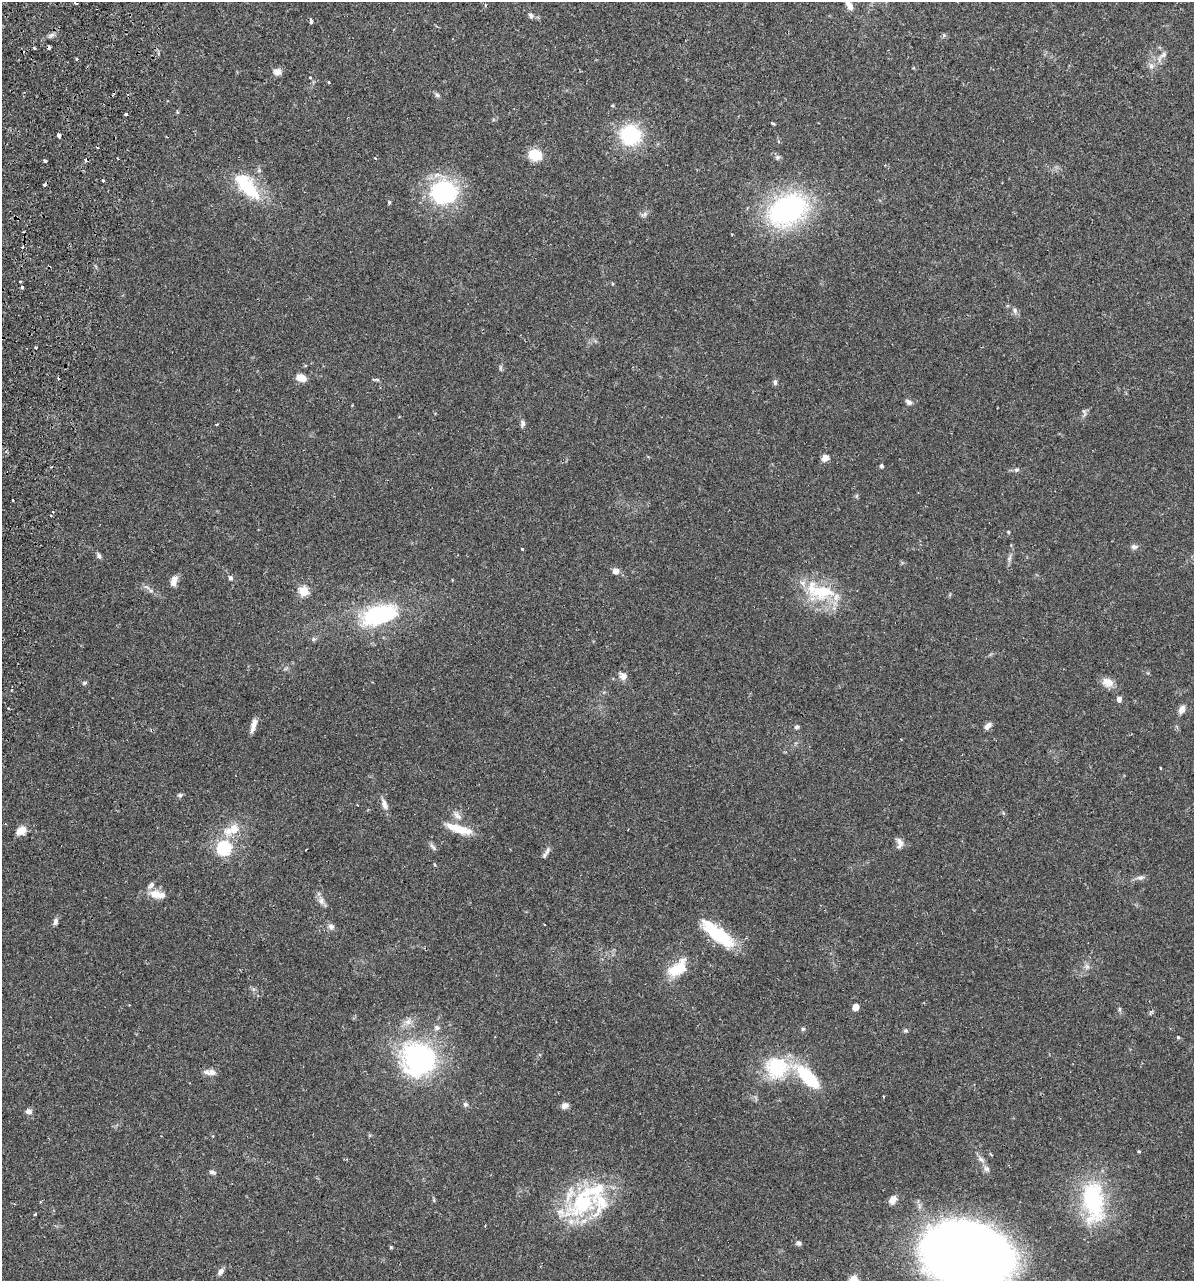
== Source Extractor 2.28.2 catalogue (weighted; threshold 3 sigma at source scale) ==
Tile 11 of 4 x 4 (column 3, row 3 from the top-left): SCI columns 2564-3755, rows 1303-2581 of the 5251 x 5158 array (HDU 1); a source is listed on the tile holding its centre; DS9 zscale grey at full resolution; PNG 1196 x 1283 px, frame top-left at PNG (2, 2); no overlay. Shown black and unused: <1% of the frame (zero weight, under 2 of 3 exposures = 3% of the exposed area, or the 3 px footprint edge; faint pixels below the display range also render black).
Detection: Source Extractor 2.28.2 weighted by HDU 2 'WHT'; one run over the whole footprint, this tile lists its part. Background 0.0649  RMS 0.005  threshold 0.0226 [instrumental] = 3 sigma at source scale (4.5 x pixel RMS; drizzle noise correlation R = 1.50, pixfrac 1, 0.05/0.05 arcsec/px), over >= 5 px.
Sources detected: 124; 1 inside a brighter object's white glare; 7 cosmic-ray / hot-pixel residue — not listed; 7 inside a brighter listed object's ellipse — not listed separately; the other 109 listed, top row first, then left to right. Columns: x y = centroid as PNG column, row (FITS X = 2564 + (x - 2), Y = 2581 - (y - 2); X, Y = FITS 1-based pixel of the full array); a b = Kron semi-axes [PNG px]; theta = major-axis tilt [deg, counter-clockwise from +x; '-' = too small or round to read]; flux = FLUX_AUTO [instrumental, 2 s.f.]
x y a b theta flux
76 3 3 2 - 1
849 5 15 7 -61 4
531 15 8 5 -52 1.2
311 21 5 3 - 1.3
51 35 8 6 22 1.4
944 35 5 5 - 0.77
34 48 4 3 - 0.63
1163 55 10 7 30 2.1
1151 66 8 7 - 2
277 72 8 8 - 3.1
328 82 3 3 - 0.95
437 95 6 6 - 0.96
177 112 5 3 - 0.65
126 114 4 3 - 2
773 123 4 3 - 0.86
630 135 27 26 - 27
58 136 4 3 - 3.8
535 155 12 10 -12 12
777 157 7 5 19 1
45 161 3 3 - 1.4
103 180 3 3 - 0.73
247 187 33 14 -48 28
444 192 31 27 6 46
389 202 4 4 - 0.68
787 209 28 19 29 130
645 214 7 4 -72 0.98
22 287 3 3 - 1.7
1015 310 8 7 - 1.6
36 347 3 2 - 0.71
500 367 9 3 77 0.78
301 378 11 7 -16 4.9
377 379 8 4 -9 0.83
775 382 7 5 -89 1.2
909 402 9 6 -28 1.7
1084 412 11 5 -71 1.4
523 423 9 6 -78 1.5
217 424 3 3 - 0.53
825 458 7 6 - 3.4
882 466 4 3 - 1.2
1016 470 7 5 13 1.1
12 500 3 2 - 0.65
51 516 3 2 - 0.67
1008 532 4 3 - 0.48
1134 547 9 6 11 1.6
522 549 3 3 - 0.38
99 555 8 5 -61 1.2
1009 559 10 5 72 1.5
615 571 7 6 - 2.8
230 578 6 5 - 1.2
174 581 11 6 68 4.2
151 591 7 4 -19 0.93
303 591 5 5 - 27
818 592 33 18 -37 23
379 615 38 19 17 52
313 639 6 4 -73 0.73
623 676 10 8 -40 2.7
1108 682 15 11 -32 4.6
85 683 6 5 - 0.81
1119 699 6 5 - 1.8
8 708 3 2 - 0.75
1182 709 11 8 61 2.7
253 725 17 5 73 3.3
988 726 10 5 45 2.3
797 727 6 5 - 1.1
1160 768 3 2 - 0.39
180 795 7 5 10 1.1
384 804 16 7 -71 2.8
1003 813 6 3 -71 0.55
457 816 14 7 -46 2.8
234 829 15 12 51 7.1
459 829 36 9 -18 10
21 831 12 8 36 5.2
899 843 14 8 -77 2.6
433 847 12 4 -49 1.3
224 848 6 6 - 60
547 851 13 5 63 1.8
1140 878 11 6 6 1.7
154 894 13 11 -19 5.6
321 901 11 6 -84 2.2
55 922 9 6 78 1.5
331 926 9 7 -19 1.8
718 935 35 15 -36 27
1087 966 8 6 -68 1.5
675 970 31 14 43 13
855 1007 5 5 - 7
1119 1009 6 4 89 0.74
437 1028 8 7 - 1.4
803 1029 6 5 - 0.77
906 1030 6 6 - 0.87
1178 1037 4 4 - 0.6
419 1058 25 24 - 110
777 1067 32 29 0 29
212 1072 11 9 -17 2.9
808 1077 30 12 -45 29
465 1104 6 6 - 1.2
565 1106 8 7 - 2.5
28 1111 8 6 -16 2
981 1159 11 6 -32 1.7
986 1169 8 7 - 1.7
212 1172 10 4 -13 1.2
893 1200 11 8 63 3
1093 1202 58 28 -84 46
583 1203 58 35 34 52
35 1214 3 3 - 0.6
798 1243 7 6 - 1.4
391 1247 5 3 - 0.55
967 1255 75 51 -14 530
221 1271 10 6 50 1.8
854 1280 5 5 - 23
Isophote crosses this tile's border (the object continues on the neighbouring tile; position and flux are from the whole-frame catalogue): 3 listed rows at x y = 849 5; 967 1255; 854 1280